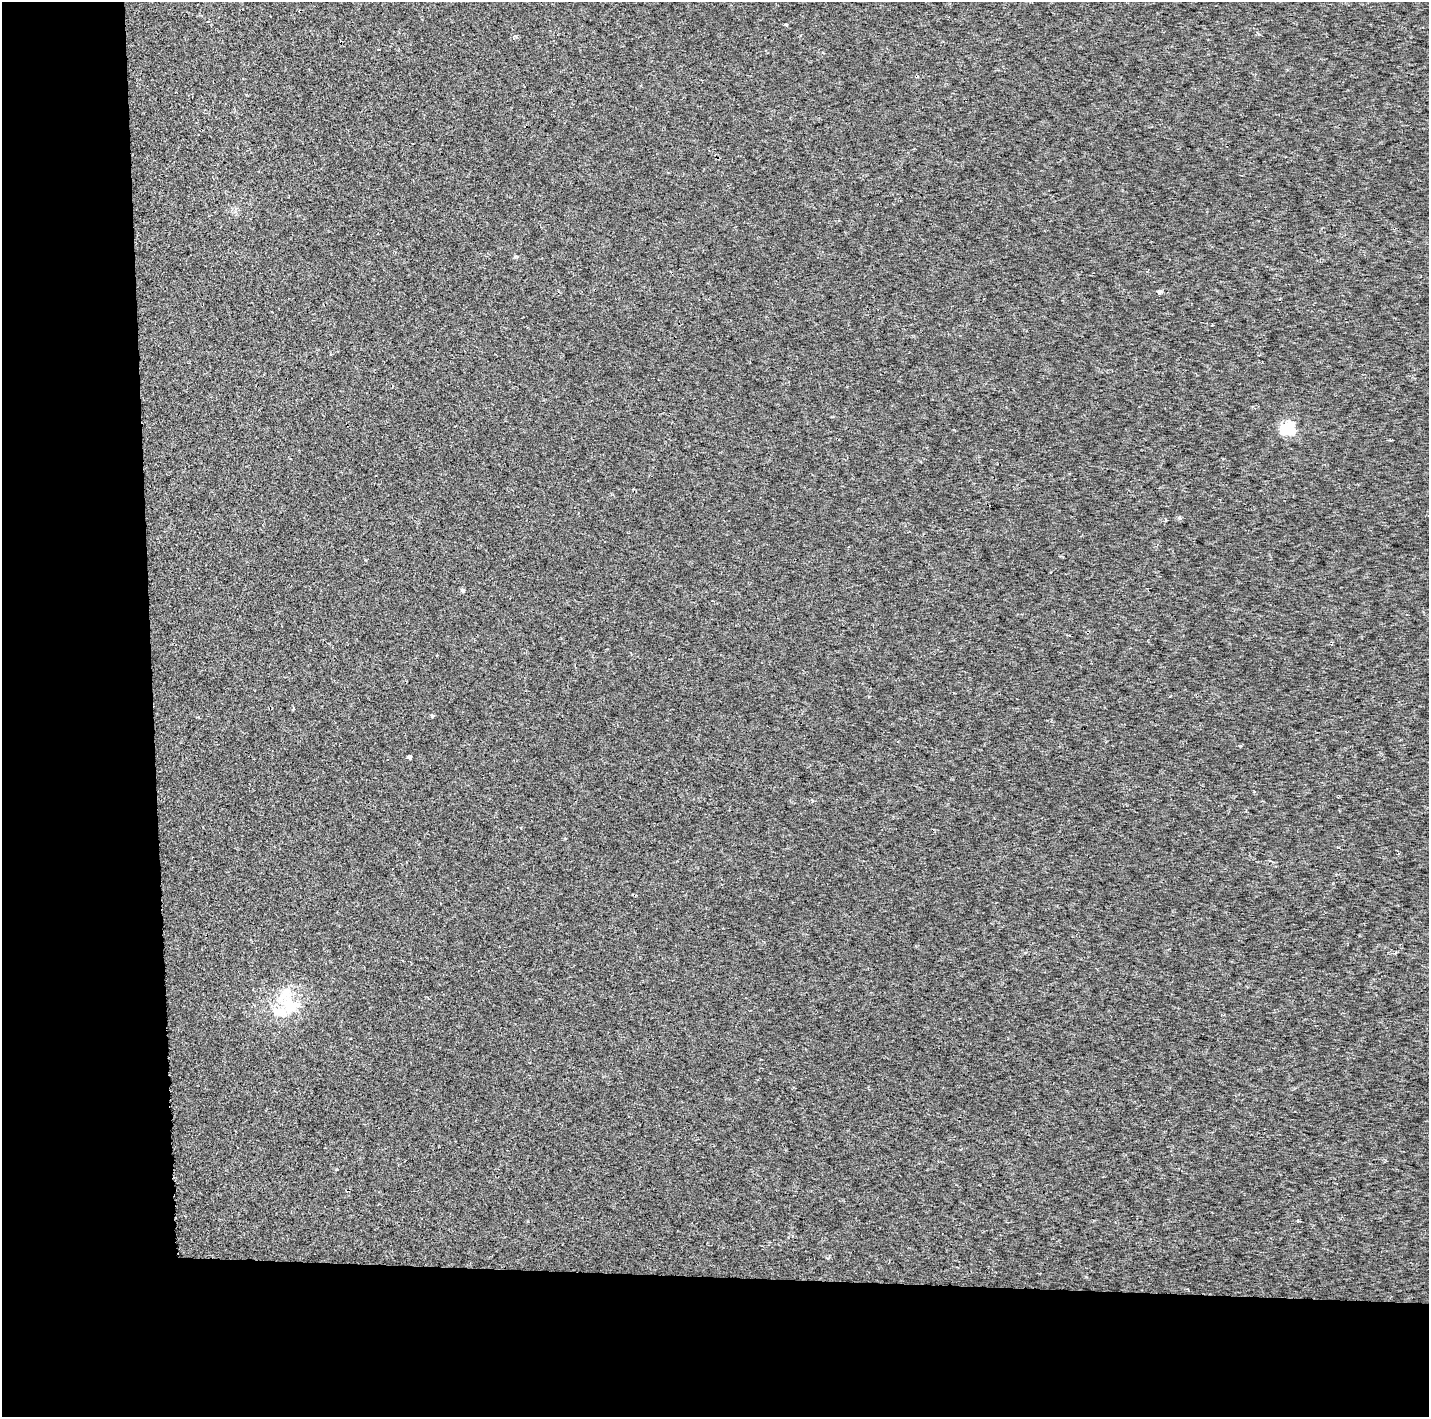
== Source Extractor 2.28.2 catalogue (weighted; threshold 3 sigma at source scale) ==
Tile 7 of 3 x 3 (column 1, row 3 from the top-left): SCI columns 112-1538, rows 104-1518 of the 7053 x 4355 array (HDU 1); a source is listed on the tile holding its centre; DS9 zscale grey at full resolution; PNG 1431 x 1419 px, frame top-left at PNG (2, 2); no overlay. Shown black and unused: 19% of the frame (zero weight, under 2 of 3 exposures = <1% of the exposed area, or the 3 px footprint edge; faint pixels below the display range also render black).
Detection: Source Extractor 2.28.2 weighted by HDU 2 'WHT'; one run over the whole footprint, this tile lists its part. Background 3.28e-04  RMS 0.0027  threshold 0.0122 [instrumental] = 3 sigma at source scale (4.5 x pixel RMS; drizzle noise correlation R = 1.50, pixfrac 1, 0.0396/0.0396 arcsec/px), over >= 5 px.
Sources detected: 12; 1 inside a brighter listed object's ellipse — not listed separately; the other 11 listed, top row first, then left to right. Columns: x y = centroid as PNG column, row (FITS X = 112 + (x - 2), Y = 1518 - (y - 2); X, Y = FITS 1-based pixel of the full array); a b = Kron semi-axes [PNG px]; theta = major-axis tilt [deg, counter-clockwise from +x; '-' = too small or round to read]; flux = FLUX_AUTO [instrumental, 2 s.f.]
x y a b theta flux
786 25 3 3 - 0.37
1160 292 4 3 - 2.6
1212 325 2 2 - 0.27
1288 429 6 6 - 36
1166 520 3 3 - 0.33
463 590 4 4 - 0.77
432 716 4 3 - 0.45
409 757 4 3 - 3.1
812 800 5 4 - 0.36
284 996 34 11 54 6
291 1008 28 10 31 5
Unlisted compact peaks at least as high as the median listed source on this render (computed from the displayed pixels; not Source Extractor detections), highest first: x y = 1179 518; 515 257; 516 36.